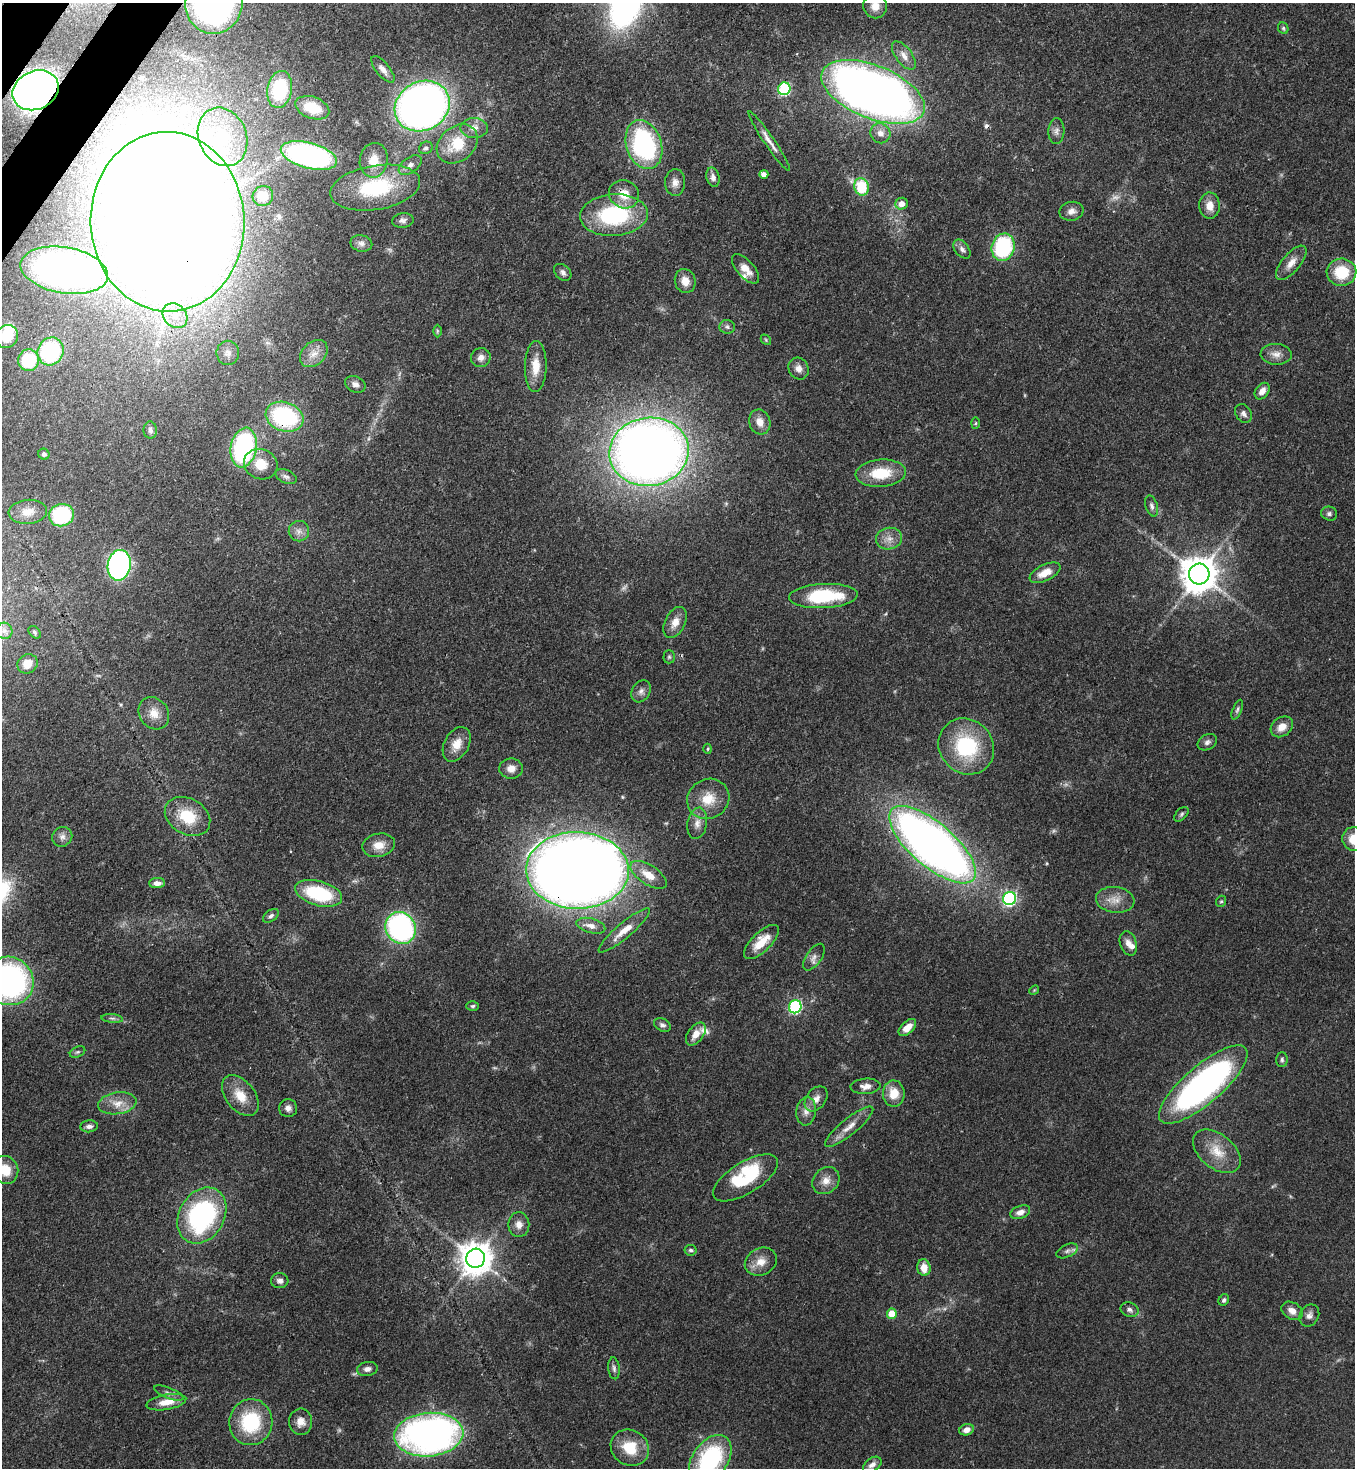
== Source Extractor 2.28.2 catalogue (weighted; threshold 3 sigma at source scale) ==
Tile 11 of 4 x 4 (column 3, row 3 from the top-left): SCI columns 2938-4290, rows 1529-2994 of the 6007 x 5986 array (HDU 1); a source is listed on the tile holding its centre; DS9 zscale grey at full resolution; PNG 1357 x 1470 px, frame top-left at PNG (2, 3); each listed source drawn as its Kron ellipse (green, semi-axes under 4 px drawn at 4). Shown black and unused: <1% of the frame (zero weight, under 3 of 4 exposures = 7% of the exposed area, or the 3 px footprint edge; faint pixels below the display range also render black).
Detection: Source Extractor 2.28.2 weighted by HDU 2 'WHT'; one run over the whole footprint, this tile lists its part. Background 0.0969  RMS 0.004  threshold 0.0181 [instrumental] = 3 sigma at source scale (4.5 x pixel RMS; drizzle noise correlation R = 1.50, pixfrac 1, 0.05/0.05 arcsec/px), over >= 5 px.
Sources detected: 177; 4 too faint to see at this stretch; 3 inside a brighter object's white glare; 1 cosmic-ray / hot-pixel residue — neither listed nor drawn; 4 inside a brighter listed object's ellipse — not listed separately; the other 165 listed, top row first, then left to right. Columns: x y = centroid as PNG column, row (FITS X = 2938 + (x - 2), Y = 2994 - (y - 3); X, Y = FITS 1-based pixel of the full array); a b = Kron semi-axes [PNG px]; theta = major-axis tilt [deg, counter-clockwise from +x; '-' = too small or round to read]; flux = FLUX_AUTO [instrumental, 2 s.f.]
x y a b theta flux
214 4 30 28 75 84
875 6 12 11 - 4.1
1283 28 6 5 - 0.76
904 55 17 8 -53 3.5
383 69 16 6 -50 2.4
280 89 19 12 81 19
784 89 6 6 - 38
36 90 24 19 25 230
873 92 55 26 -22 420
422 106 28 24 30 260
312 108 17 11 -20 8.6
474 128 14 10 1 3.2
1056 131 13 8 87 2
880 133 10 9 - 3.2
223 137 30 24 -67 25
769 141 36 5 -56 3.5
457 144 22 17 40 13
644 145 25 17 -71 62
426 148 7 6 - 1
309 156 29 13 -15 95
374 160 17 14 82 6.2
410 165 13 7 36 2.2
764 174 4 4 - 2.5
713 177 10 6 -76 1.8
675 182 13 10 88 2.8
862 187 9 7 -77 17
375 188 45 22 9 28
624 194 15 14 - 7.4
263 196 10 10 - 4.9
902 204 6 5 - 3.3
1210 206 13 10 -88 4.4
1071 211 12 9 13 2.6
614 215 34 21 4 42
403 220 11 7 5 1.6
168 222 90 77 -88 1600
361 243 11 8 -12 1.7
1003 247 14 11 75 38
962 249 11 6 -52 1.6
1291 263 21 9 50 4
746 269 18 8 -48 4.8
64 270 44 23 -10 190
563 272 10 7 -43 1.5
1341 272 15 13 2 14
685 281 12 10 -75 4.2
175 316 13 11 -47 5.8
727 327 8 6 -4 1.2
437 331 6 4 90 0.59
7 336 12 11 - 7.4
766 340 6 4 -48 0.56
50 351 14 12 67 45
228 353 12 11 - 2.9
314 354 15 11 43 4.5
1276 354 15 10 -3 3.3
481 358 10 9 - 2.3
28 360 11 10 - 23
536 366 25 11 89 6.9
799 369 11 9 -56 2.6
355 384 11 8 -25 1.9
1262 391 9 6 54 2.7
1243 414 10 7 -59 1.7
285 417 19 14 -18 50
760 422 12 10 -71 4
975 423 6 4 88 0.52
150 430 8 6 -88 1.4
244 448 20 13 80 63
649 452 40 34 9 450
44 454 6 5 - 0.98
261 464 17 15 -24 8.4
881 473 25 13 4 14
286 476 11 6 -25 1.6
1152 506 11 6 -72 1.4
28 512 19 12 5 5.4
1329 514 8 7 - 1.2
61 515 12 11 - 31
299 531 10 10 - 2.6
889 539 13 10 10 3.6
119 565 15 11 80 97
1045 573 16 8 25 5.2
1199 574 10 10 - 990
823 596 34 12 3 28
675 622 17 10 63 4.2
4 631 8 8 - 1.8
35 632 7 5 -45 0.75
669 657 7 5 90 0.71
27 664 10 9 - 5.2
641 691 12 9 59 2
1237 710 10 4 68 0.95
154 713 17 14 -53 5.7
1282 727 12 9 37 4.1
1207 742 10 7 29 1.5
457 744 19 12 61 5.7
966 746 29 26 -47 32
708 749 5 3 - 0.41
511 769 12 10 -3 3.3
708 799 21 19 30 9.6
1181 814 9 5 46 0.88
188 816 24 18 -29 14
697 823 16 9 80 3.3
62 837 10 9 - 2.1
1354 839 12 11 - 8.1
379 845 16 11 11 4.9
933 845 54 22 -40 330
577 870 51 38 -1 740
648 875 21 9 -33 6.4
157 883 8 5 3 2.2
319 893 24 12 -16 28
1009 898 6 6 - 80
1115 900 19 13 -7 5.4
1221 901 6 5 - 0.62
271 916 9 5 38 1.1
591 926 15 7 -15 2.7
401 928 16 14 -57 83
624 930 33 7 40 6.6
761 942 22 9 44 8.6
1128 943 12 8 -73 2.9
814 957 15 7 55 2.3
9 981 25 24 - 120
1034 990 5 4 - 0.42
473 1006 6 4 3 0.69
795 1007 6 6 - 56
112 1018 11 4 -5 1.1
662 1025 9 6 -31 1.3
907 1027 10 6 43 4.2
696 1034 13 7 54 4.5
77 1052 8 5 26 0.8
1282 1060 7 5 88 1
1203 1085 56 19 41 140
866 1086 15 7 4 2.8
894 1094 13 11 -88 7
240 1096 23 14 -51 8
816 1099 14 9 53 3.2
117 1103 19 11 9 5.3
288 1108 9 9 - 2.1
806 1111 14 9 82 3
89 1126 9 6 5 1.5
849 1127 30 8 39 5.1
1217 1151 27 17 -39 9.8
5 1170 14 13 - 8
746 1178 37 15 32 26
826 1181 14 12 47 4
1020 1212 10 6 21 2.7
202 1216 30 22 60 68
519 1224 12 10 -89 3.1
691 1250 6 5 - 0.87
1067 1251 11 6 25 1.5
475 1258 9 9 - 740
761 1262 16 13 25 5.1
924 1268 8 6 -82 5
280 1281 8 7 - 1.8
1224 1300 6 5 - 0.99
1130 1310 9 7 -23 1.5
1292 1311 11 8 -30 3.2
892 1314 5 5 - 9
1309 1315 11 9 57 2.1
614 1368 11 5 -84 1.3
367 1369 10 7 10 2
169 1393 15 5 -21 1.7
166 1402 20 7 10 5.6
251 1422 23 21 80 28
301 1422 13 11 88 4
966 1430 7 5 22 2.8
429 1435 35 21 5 170
630 1448 20 17 -33 12
710 1459 27 17 54 46
872 1465 10 6 35 2.1
Overlapping masked pixels (flux is a lower limit): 7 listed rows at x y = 36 90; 873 92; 624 194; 168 222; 285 417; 577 870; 816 1099
Isophote crosses this tile's border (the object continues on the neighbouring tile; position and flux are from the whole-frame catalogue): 7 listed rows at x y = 214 4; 875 6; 1354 839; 9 981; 5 1170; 429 1435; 710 1459